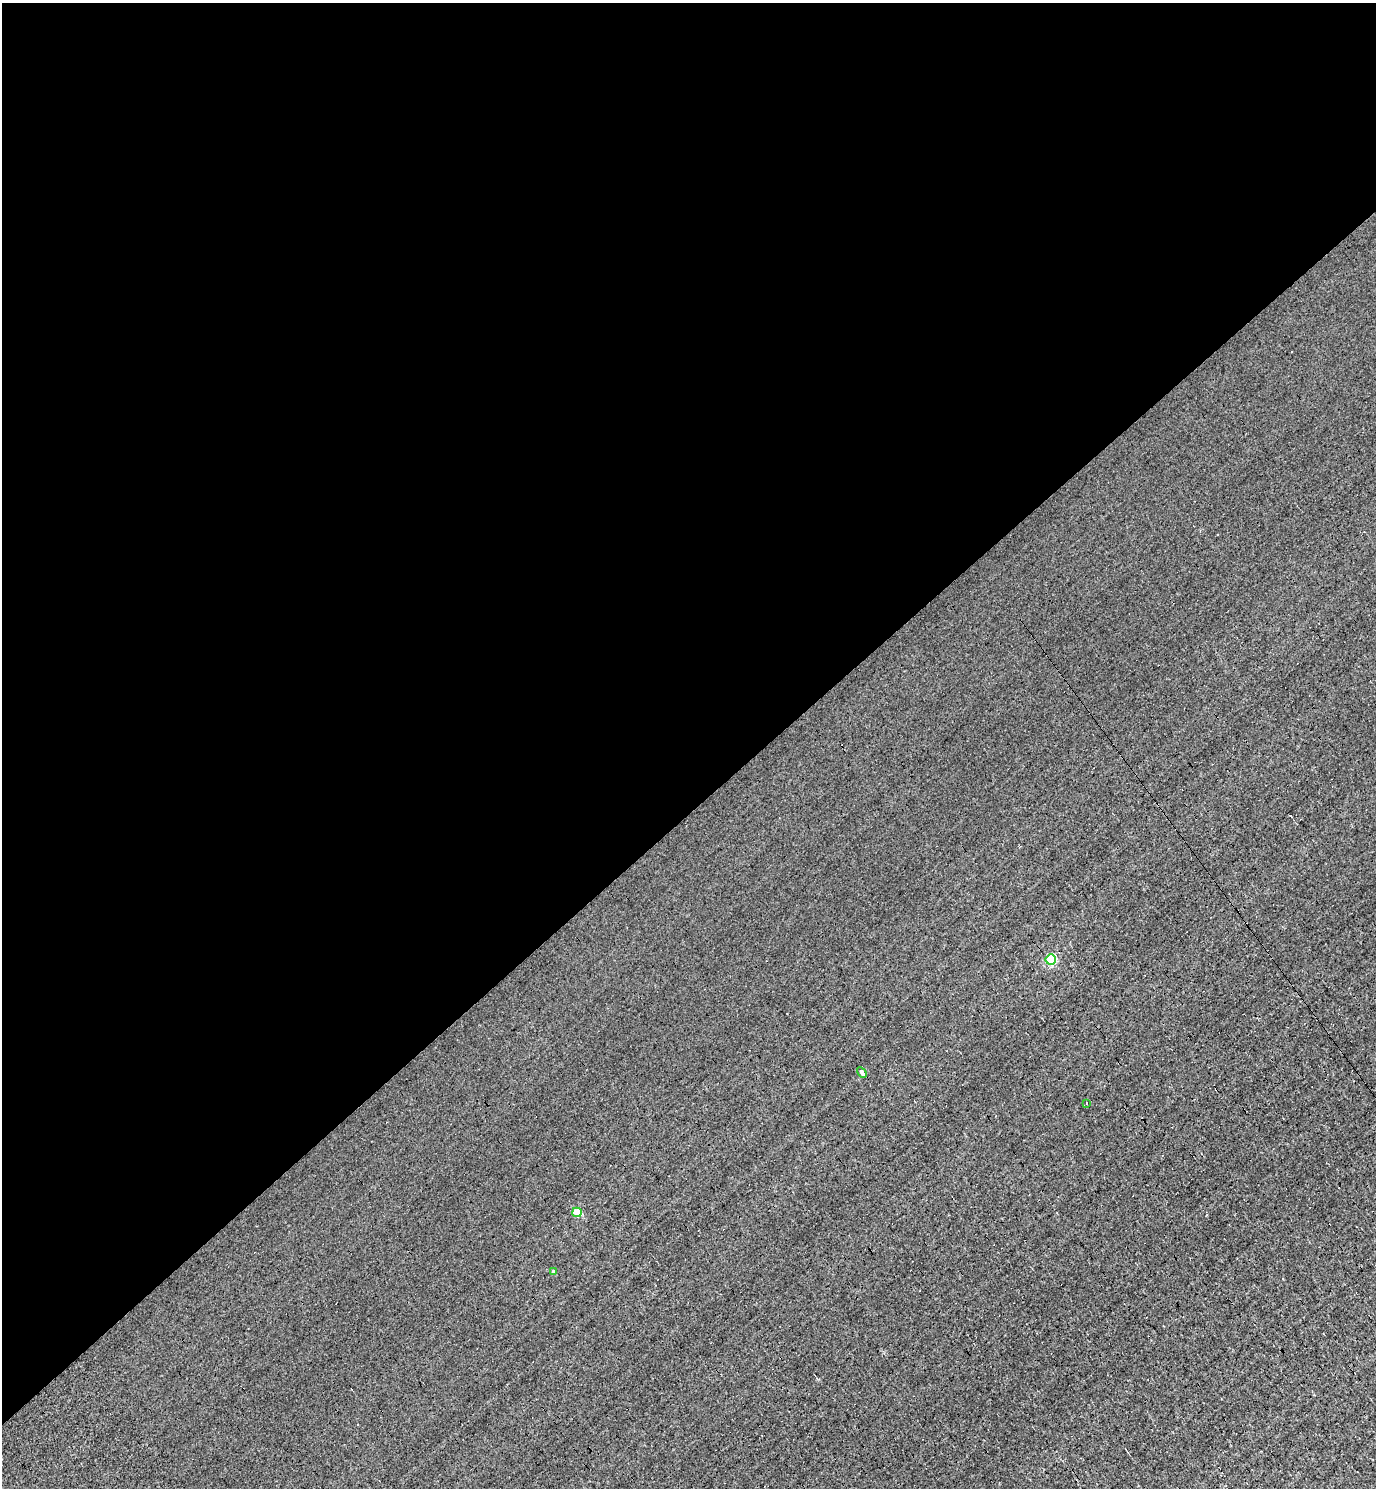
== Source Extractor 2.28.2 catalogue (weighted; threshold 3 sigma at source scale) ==
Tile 2 of 4 x 4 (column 2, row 1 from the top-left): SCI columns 1668-3041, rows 4460-5945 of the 5939 x 5945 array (HDU 1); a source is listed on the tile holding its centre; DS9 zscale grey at full resolution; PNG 1378 x 1490 px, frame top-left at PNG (2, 3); each listed source drawn as its Kron ellipse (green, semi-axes under 4 px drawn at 4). Shown black and unused: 55% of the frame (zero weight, under 3 of 4 exposures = <1% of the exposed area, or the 3 px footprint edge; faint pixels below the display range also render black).
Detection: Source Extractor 2.28.2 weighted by HDU 2 'WHT'; one run over the whole footprint, this tile lists its part. Background -0.00744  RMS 0.058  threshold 0.262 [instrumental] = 3 sigma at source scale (4.5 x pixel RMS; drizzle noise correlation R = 1.50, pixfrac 1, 0.05/0.05 arcsec/px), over >= 5 px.
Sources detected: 5; all 5 listed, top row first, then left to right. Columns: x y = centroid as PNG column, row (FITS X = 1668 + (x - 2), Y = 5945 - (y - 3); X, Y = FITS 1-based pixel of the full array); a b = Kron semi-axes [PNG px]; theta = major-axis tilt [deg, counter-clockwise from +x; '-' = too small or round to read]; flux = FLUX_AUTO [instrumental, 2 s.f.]
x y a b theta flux
1051 959 5 5 - 450
862 1072 5 3 - 73
1086 1103 3 2 - 5.4
577 1212 5 4 - 170
553 1271 4 3 - 12
Overlapping masked pixels (flux is a lower limit): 1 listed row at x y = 1051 959